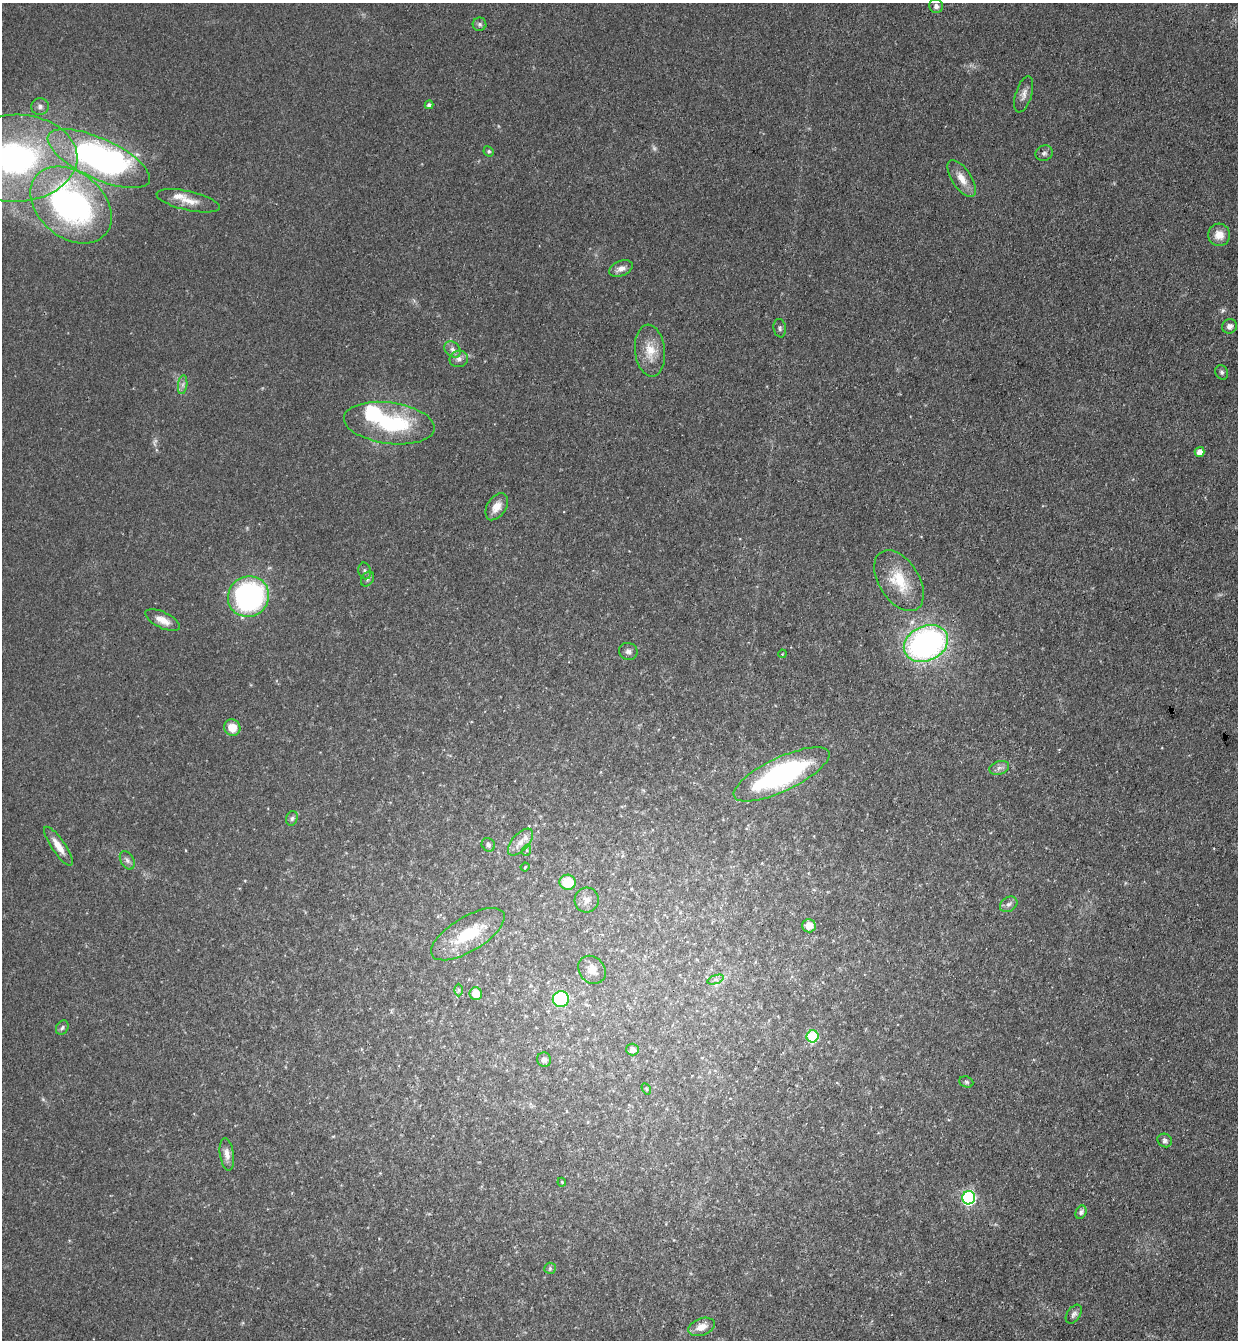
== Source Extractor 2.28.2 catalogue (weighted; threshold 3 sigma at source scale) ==
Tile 6 of 4 x 4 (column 2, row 2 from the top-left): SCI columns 1424-2659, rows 2699-4036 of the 5447 x 5397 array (HDU 1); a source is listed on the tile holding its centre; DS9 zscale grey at full resolution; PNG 1240 x 1342 px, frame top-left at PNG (2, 3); each listed source drawn as its Kron ellipse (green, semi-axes under 4 px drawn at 4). Shown black and unused: <1% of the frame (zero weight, under 3 of 4 exposures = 5% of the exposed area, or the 3 px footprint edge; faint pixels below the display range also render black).
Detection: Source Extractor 2.28.2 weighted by HDU 2 'WHT'; one run over the whole footprint, this tile lists its part. Background 0.0996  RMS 0.0071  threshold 0.0317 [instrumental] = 3 sigma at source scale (4.5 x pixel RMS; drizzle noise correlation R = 1.50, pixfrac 1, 0.05/0.05 arcsec/px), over >= 5 px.
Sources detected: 71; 2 too faint to see at this stretch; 1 inside a brighter object's white glare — neither listed nor drawn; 2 inside a brighter listed object's ellipse — not listed separately; the other 66 listed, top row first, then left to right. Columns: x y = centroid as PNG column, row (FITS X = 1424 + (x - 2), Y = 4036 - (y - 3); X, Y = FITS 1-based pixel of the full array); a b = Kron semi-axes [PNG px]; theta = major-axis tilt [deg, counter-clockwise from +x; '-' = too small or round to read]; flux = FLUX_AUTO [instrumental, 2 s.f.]
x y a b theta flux
936 6 7 7 - 2.8
480 24 7 6 - 1.7
1024 94 19 8 73 4.8
429 105 4 4 - 2.3
40 106 8 8 - 2.7
489 151 5 4 - 1.1
1044 153 9 7 26 2.2
15 158 62 43 1 200
99 159 55 20 -25 260
962 179 21 9 -57 9.1
188 201 32 9 -12 10
71 205 45 32 -40 210
1219 235 11 11 - 8.5
621 269 12 7 22 4.5
1229 326 7 7 - 3.1
780 328 9 6 -82 1.9
452 349 9 7 -48 3
650 351 26 15 -84 14
459 359 9 8 - 3.6
1222 372 7 6 - 1.7
183 385 9 4 82 2.3
389 423 45 20 -8 66
1200 452 5 5 - 6.2
497 507 15 9 57 7.3
365 571 8 6 -77 2
367 579 8 5 54 1.9
899 581 34 20 -58 25
248 597 21 20 - 150
162 620 18 8 -26 7.6
926 643 23 17 25 210
628 651 9 8 - 2.7
782 654 4 3 - 0.62
232 728 8 8 - 11
999 768 10 6 19 2.6
782 774 52 16 25 150
292 818 7 5 72 1.7
520 842 16 8 48 6.2
488 845 7 6 - 1.8
58 846 23 7 -56 8.9
527 850 6 3 72 0.89
127 860 10 6 -60 2.5
525 867 4 2 - 0.58
568 882 8 7 - 20
587 900 12 12 - 4.8
1009 904 9 7 33 2.9
809 926 7 6 - 6.8
468 934 42 17 31 32
592 970 15 12 -48 7.3
715 980 8 4 19 1.5
459 990 6 4 90 1.3
476 994 6 6 - 12
561 999 8 8 - 53
62 1028 8 6 58 1.7
812 1036 6 6 - 55
632 1049 6 6 - 4.9
544 1060 7 7 - 3.2
966 1082 7 5 -21 1.3
646 1089 6 4 -59 0.84
1165 1140 7 6 - 2
227 1154 16 7 -82 5.1
562 1182 4 3 - 0.66
969 1198 7 6 - 130
1081 1212 7 5 64 2.2
550 1268 6 5 - 1.3
1074 1314 10 6 54 2.4
701 1327 14 8 21 7.6
Isophote crosses this tile's border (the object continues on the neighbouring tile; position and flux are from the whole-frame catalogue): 1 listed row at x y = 15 158